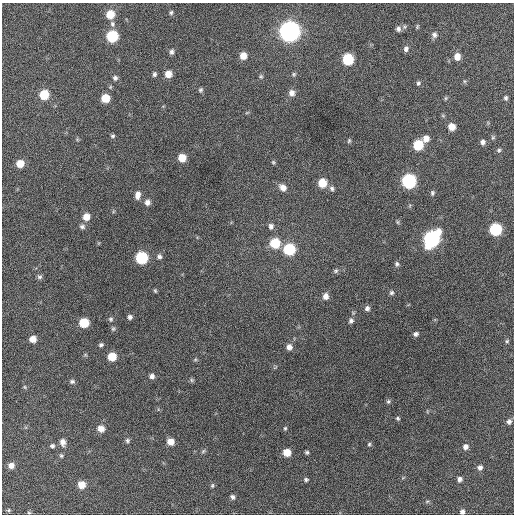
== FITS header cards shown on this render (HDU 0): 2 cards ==
NAXIS1  =                  512 / Axis length
NAXIS2  =                  512 / Axis length

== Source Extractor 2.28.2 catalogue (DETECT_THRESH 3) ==
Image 512 x 512 px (HDU 0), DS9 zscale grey, 1 PNG px = 1 image px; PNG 516 x 516 px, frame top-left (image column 1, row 512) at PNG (2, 3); no overlay
Background 375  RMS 19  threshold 56.7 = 3 sigma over >= 5 px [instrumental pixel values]
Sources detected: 103; all 103 listed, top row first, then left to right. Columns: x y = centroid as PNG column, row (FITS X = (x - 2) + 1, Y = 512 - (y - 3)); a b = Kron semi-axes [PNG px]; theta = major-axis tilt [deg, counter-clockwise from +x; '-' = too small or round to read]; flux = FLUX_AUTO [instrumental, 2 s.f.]
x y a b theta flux
171 12 6 5 - 2200
110 14 7 7 - 22000
112 24 8 6 -84 3900
417 26 6 4 71 1600
398 29 7 6 - 4400
289 31 8 8 - 910000
434 35 8 7 - 4500
112 36 7 7 - 76000
406 49 7 6 - 4200
171 52 7 5 77 3500
243 56 7 6 - 12000
457 57 7 7 - 11000
348 59 7 7 - 71000
154 74 6 5 - 2600
168 74 6 6 - 12000
294 74 6 6 - 2000
261 76 6 6 - 2100
115 78 6 6 - 3500
464 81 6 4 -71 1600
418 83 6 5 - 2500
201 90 6 5 - 2400
292 93 8 8 - 6700
44 95 7 7 - 39000
105 98 6 6 - 24000
446 98 6 4 89 1500
506 98 6 5 - 2700
452 127 6 6 - 13000
113 136 6 5 - 2100
493 137 6 5 - 2200
426 138 8 7 - 9200
349 141 5 4 - 1800
483 142 7 6 - 4200
418 145 7 7 - 43000
499 150 6 5 - 2400
182 158 6 6 - 20000
273 162 5 5 - 1700
20 164 7 6 - 15000
409 181 8 7 - 190000
322 183 7 7 - 24000
283 187 8 7 - 9200
332 188 7 6 - 3300
432 193 7 5 81 2600
138 195 9 6 80 7400
147 202 7 6 - 5700
86 217 7 7 - 13000
397 222 6 4 -89 1600
271 226 7 6 - 4600
82 227 7 6 - 3600
495 229 7 7 - 100000
432 239 10 8 55 330000
275 243 7 7 - 43000
289 249 7 7 - 80000
159 256 6 6 - 3600
142 258 7 7 - 98000
397 264 7 5 -81 2600
336 271 7 6 - 2500
40 277 7 5 1 2700
155 291 6 4 -68 1700
391 293 6 5 - 2600
325 296 7 6 - 7000
367 308 6 6 - 3700
130 317 6 5 - 3500
111 319 7 6 - 2600
351 321 6 5 - 3400
84 323 7 6 - 36000
113 329 6 5 - 2100
416 334 5 5 - 3300
33 339 6 6 - 11000
507 341 5 5 - 1900
101 345 6 5 - 2400
289 347 7 6 - 6800
112 357 6 6 - 25000
195 360 6 4 19 1600
152 376 6 5 - 4600
192 380 6 5 - 2000
72 381 7 6 - 2800
25 387 6 4 -88 1600
388 401 6 5 - 2100
398 418 5 4 - 1900
509 422 7 6 - 3900
285 428 5 4 - 1700
101 429 7 7 - 9700
127 441 6 6 - 2700
63 442 8 7 - 7000
170 442 7 6 - 13000
369 444 5 4 - 1800
52 446 6 5 - 2700
465 447 7 7 - 5200
203 451 6 5 - 2200
287 452 6 6 - 17000
307 452 4 4 - 2200
61 456 6 4 -63 2000
11 465 6 6 - 7300
480 467 7 6 - 4200
459 479 6 6 - 4600
306 480 6 5 - 2300
81 485 7 6 - 16000
212 485 6 5 - 2100
233 497 6 5 - 3300
427 501 6 4 3 1900
9 510 5 4 - 1700
462 512 6 5 - 3800
29 513 5 3 - 1500
At the frame edge (FLAGS 8, measured only in part): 1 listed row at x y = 462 512